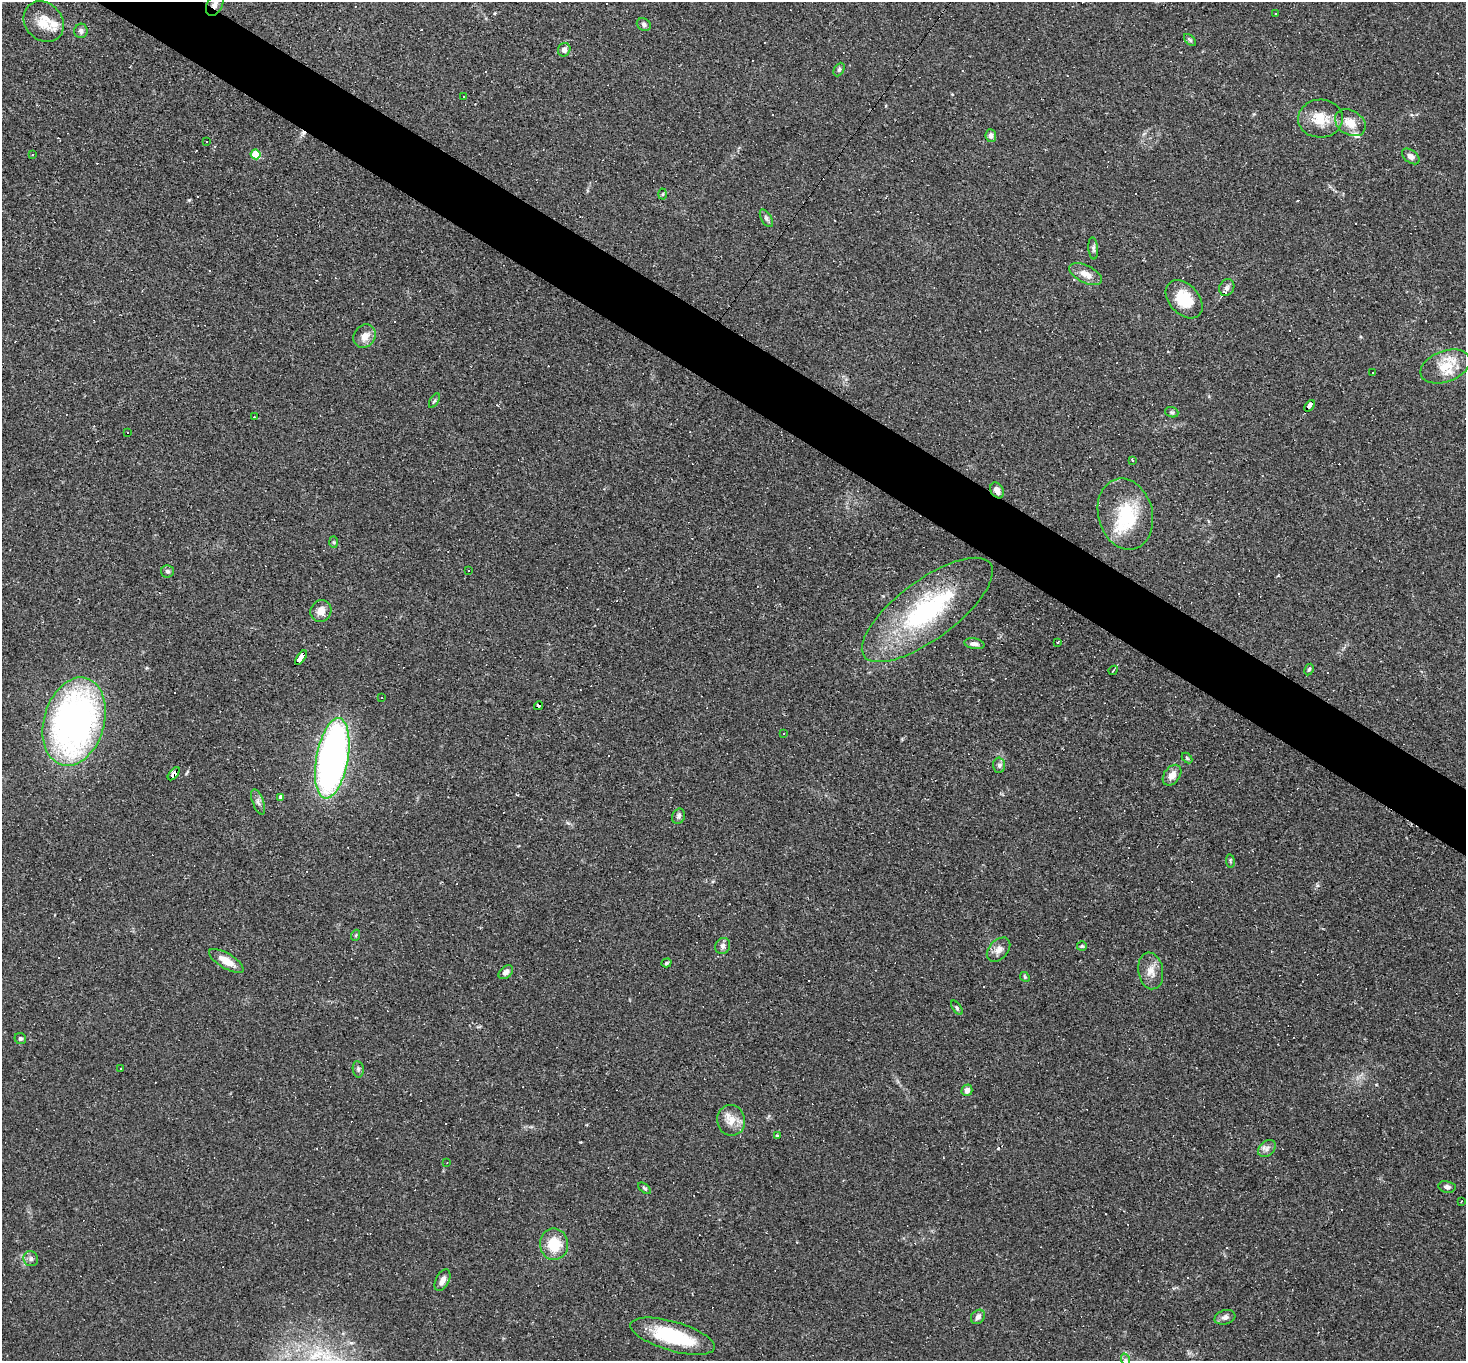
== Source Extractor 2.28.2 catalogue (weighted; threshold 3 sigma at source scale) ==
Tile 11 of 4 x 4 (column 3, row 3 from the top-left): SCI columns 2931-4394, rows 1505-2863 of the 5859 x 5866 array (HDU 1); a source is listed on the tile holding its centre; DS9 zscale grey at full resolution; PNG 1468 x 1363 px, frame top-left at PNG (2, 2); each listed source drawn as its Kron ellipse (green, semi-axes under 4 px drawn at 4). Shown black and unused: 4% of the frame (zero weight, under 2 of 3 exposures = <1% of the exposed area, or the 3 px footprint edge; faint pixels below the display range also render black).
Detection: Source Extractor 2.28.2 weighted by HDU 2 'WHT'; one run over the whole footprint, this tile lists its part. Background 0.0633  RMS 0.006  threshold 0.0271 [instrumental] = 3 sigma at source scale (4.5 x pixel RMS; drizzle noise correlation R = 1.50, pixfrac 1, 0.05/0.05 arcsec/px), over >= 5 px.
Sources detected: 138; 50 cosmic-ray / hot-pixel residue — neither listed nor drawn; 4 inside a brighter listed object's ellipse — not listed separately; the other 84 listed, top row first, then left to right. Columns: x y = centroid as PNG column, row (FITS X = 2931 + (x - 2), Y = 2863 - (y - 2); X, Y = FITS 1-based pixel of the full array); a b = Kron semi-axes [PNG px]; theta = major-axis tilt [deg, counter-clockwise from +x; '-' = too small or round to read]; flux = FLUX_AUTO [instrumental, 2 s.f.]
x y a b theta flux
215 4 12 7 63 3.4
1276 13 3 3 - 1.1
44 22 22 18 -47 11
644 24 7 6 - 1.6
81 31 7 6 - 2.1
1190 40 7 4 -45 1
564 50 7 6 - 2.9
839 70 7 5 63 1.2
463 97 3 3 - 1.8
1320 119 22 19 1 13
1350 123 16 12 -33 8.1
991 136 6 5 - 2.2
207 141 3 3 - 1.6
256 154 5 5 - 24
32 155 3 2 - 0.9
1411 156 10 6 -37 2.5
663 194 5 3 - 0.63
766 218 10 5 -60 1.5
1093 248 11 5 -85 1.4
1086 274 17 8 -26 6.1
1227 287 9 7 63 1.9
1184 299 22 15 -47 17
365 336 12 10 54 5.4
1445 366 26 15 20 14
1372 372 2 2 - 0.53
434 401 8 3 59 0.91
1310 406 6 3 53 34
1172 412 7 5 -20 1
254 417 2 2 - 0.51
127 433 2 2 - 0.58
1132 460 4 2 - 0.58
997 490 8 6 -62 3.5
1125 514 36 27 -75 33
334 542 6 4 -88 0.78
469 570 3 3 - 0.93
167 571 6 6 - 1.5
927 610 78 29 36 85
321 611 11 10 - 5.1
1058 642 3 2 - 0.63
974 644 10 5 -10 2.5
301 658 8 3 54 99
1309 669 6 4 61 0.81
1113 670 5 2 - 0.51
382 697 3 2 - 0.55
539 706 5 3 - 19
74 722 45 30 74 240
784 733 2 2 - 0.37
332 758 41 16 80 250
1187 758 6 4 -46 0.7
999 765 7 6 - 1.6
174 774 8 4 51 70
1172 775 11 8 52 4.8
281 797 4 4 - 2
258 802 13 5 -69 2.4
679 816 8 6 66 1.7
1230 861 7 3 -82 0.69
356 935 5 3 - 0.65
723 946 8 7 - 2.3
1082 946 5 5 - 0.8
999 950 14 9 47 4.1
226 961 20 7 -31 7.7
666 963 5 4 - 1
1151 971 18 12 -80 6.1
506 972 8 5 41 2.4
1025 977 5 4 - 0.72
957 1008 8 4 -56 0.99
20 1039 6 5 - 1.3
121 1069 3 2 - 0.79
358 1069 8 5 -81 1.4
967 1090 6 5 - 3.6
731 1120 15 14 - 7.8
777 1136 4 3 - 1.1
1267 1148 10 7 42 2.6
447 1163 2 2 - 0.46
1447 1187 8 6 -10 2.3
645 1188 7 4 -37 0.98
1461 1201 2 2 - 0.45
554 1244 16 14 -89 17
31 1259 8 7 - 2
442 1280 12 6 63 3.5
978 1317 8 6 49 2.5
1225 1317 11 7 17 2.5
673 1336 43 14 -16 42
1126 1360 6 4 -71 1.1
Overlapping masked pixels (flux is a lower limit): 6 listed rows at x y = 215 4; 1310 406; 997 490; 301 658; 539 706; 174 774
Isophote crosses this tile's border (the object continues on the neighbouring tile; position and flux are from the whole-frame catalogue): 2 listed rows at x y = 215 4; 1126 1360